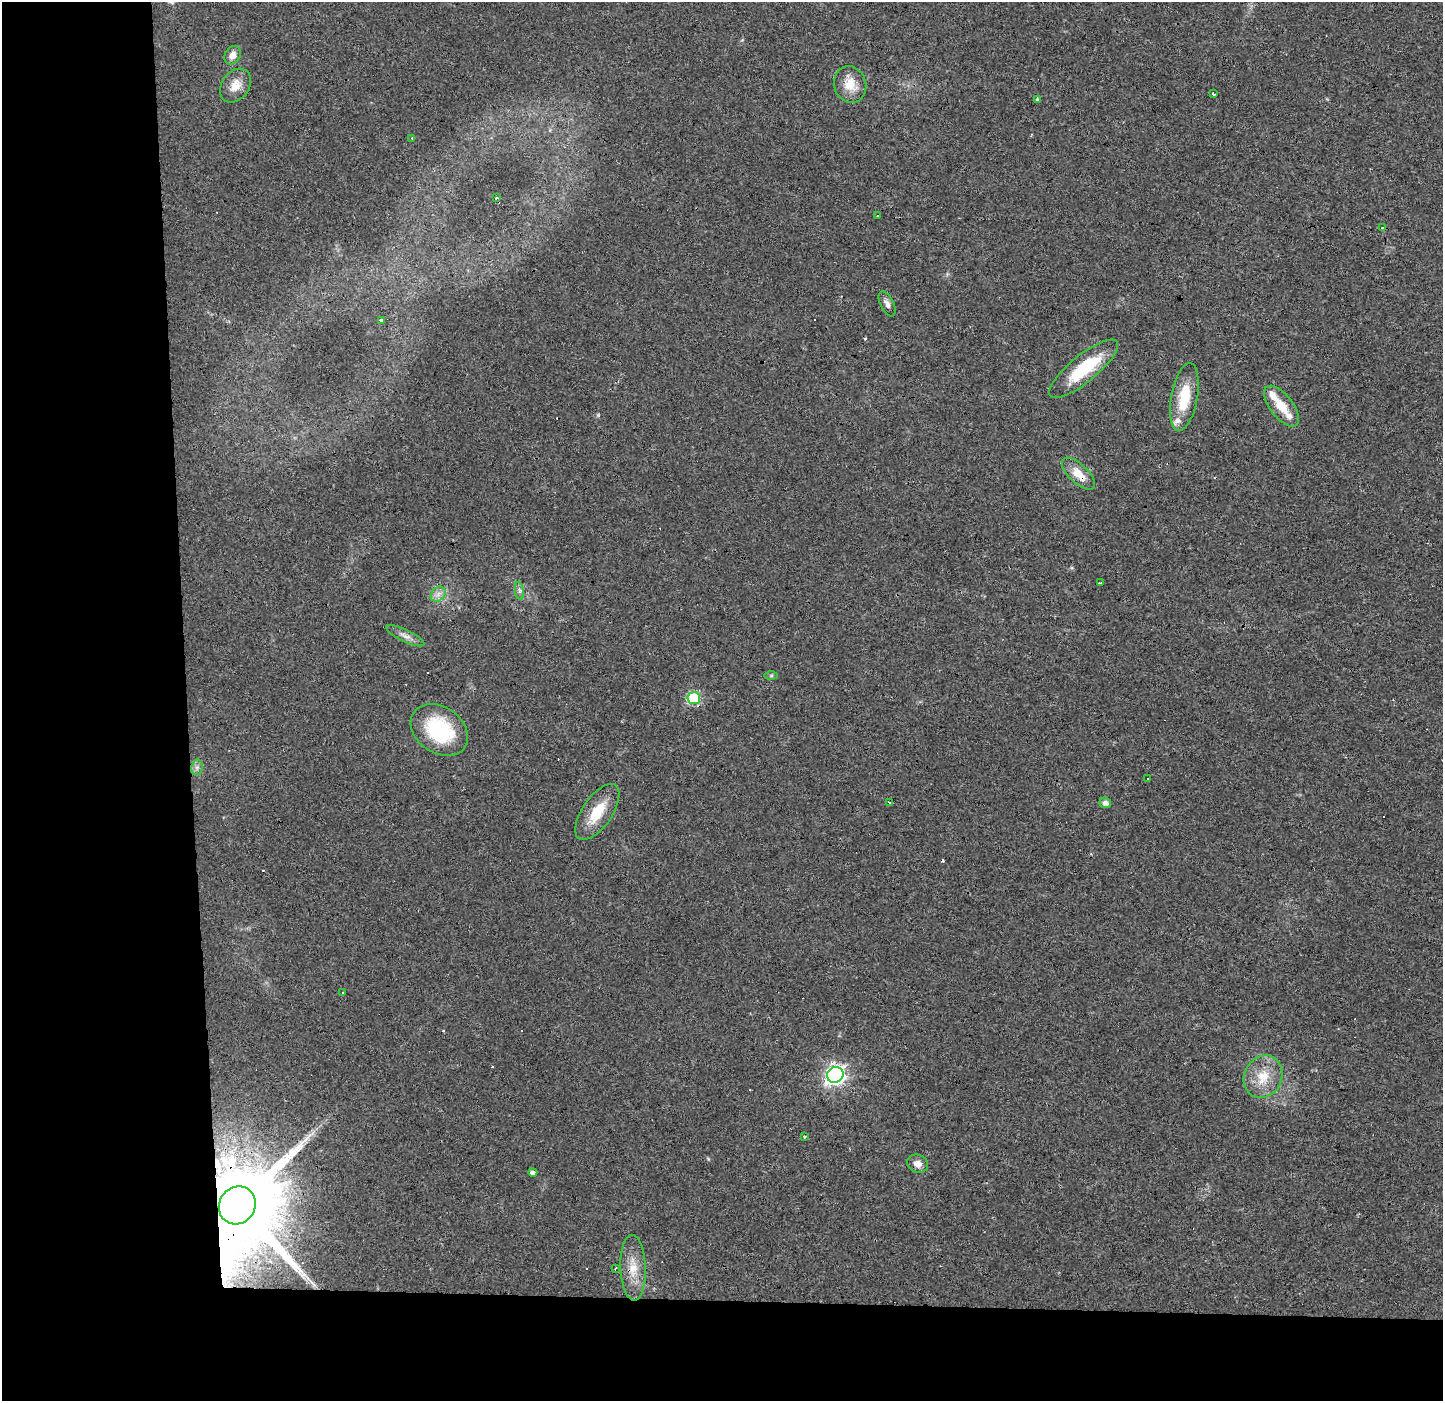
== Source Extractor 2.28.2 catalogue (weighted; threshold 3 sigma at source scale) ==
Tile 7 of 3 x 3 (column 1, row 3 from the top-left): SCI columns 67-1507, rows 1-1399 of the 4457 x 4202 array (HDU 1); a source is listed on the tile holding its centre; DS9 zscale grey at full resolution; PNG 1445 x 1403 px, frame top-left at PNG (2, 2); each listed source drawn as its Kron ellipse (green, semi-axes under 4 px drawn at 4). Shown black and unused: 19% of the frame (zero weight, under 3 of 4 exposures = <1% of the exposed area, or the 3 px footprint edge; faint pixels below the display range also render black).
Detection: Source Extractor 2.28.2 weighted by HDU 2 'WHT'; one run over the whole footprint, this tile lists its part. Background 0.0173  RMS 0.003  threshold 0.0136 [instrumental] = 3 sigma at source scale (4.5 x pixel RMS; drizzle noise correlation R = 1.50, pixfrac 1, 0.0396/0.0396 arcsec/px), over >= 5 px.
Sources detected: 58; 18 cosmic-ray / hot-pixel residue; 1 long thin detection or spike segment (spike, bleed or trail) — neither listed nor drawn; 3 inside a brighter listed object's ellipse — not listed separately; the other 36 listed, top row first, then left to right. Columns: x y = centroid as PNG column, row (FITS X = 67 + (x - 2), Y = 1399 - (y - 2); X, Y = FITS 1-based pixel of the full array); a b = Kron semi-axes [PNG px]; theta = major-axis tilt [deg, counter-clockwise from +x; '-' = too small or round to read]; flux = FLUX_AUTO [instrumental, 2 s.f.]
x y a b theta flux
233 55 10 7 59 2.3
850 84 18 16 -71 5.3
235 86 18 13 54 4.2
1213 94 4 3 - 0.76
1038 99 3 3 - 0.94
412 138 3 3 - 0.22
497 198 3 3 - 1.1
878 216 3 2 - 0.67
1382 228 3 3 - 0.47
887 304 13 6 -63 1.4
381 320 3 3 - 4.5
1084 369 43 13 39 16
1184 397 34 13 79 11
1281 406 24 11 -52 5.8
1078 474 21 9 -44 4.8
1100 583 4 2 - 0.3
519 591 9 4 -82 0.83
438 594 8 6 47 1.5
405 636 21 6 -26 1.9
771 676 7 4 0 0.49
694 698 6 6 - 26
439 730 31 23 -35 22
197 767 8 5 79 0.97
1148 779 3 2 - 0.33
889 803 3 3 - 2.5
1105 803 6 5 - 1.6
597 812 32 15 55 8.7
343 992 3 3 - 1.4
835 1075 8 7 - 120
1263 1077 22 19 63 7.6
805 1136 3 2 - 0.63
918 1164 11 8 -23 2
533 1172 4 3 - 6.9
237 1205 19 18 - 6200
633 1268 33 12 -88 6.6
615 1269 4 2 - 0.37
Overlapping masked pixels (flux is a lower limit): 3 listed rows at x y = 1078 474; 533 1172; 237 1205